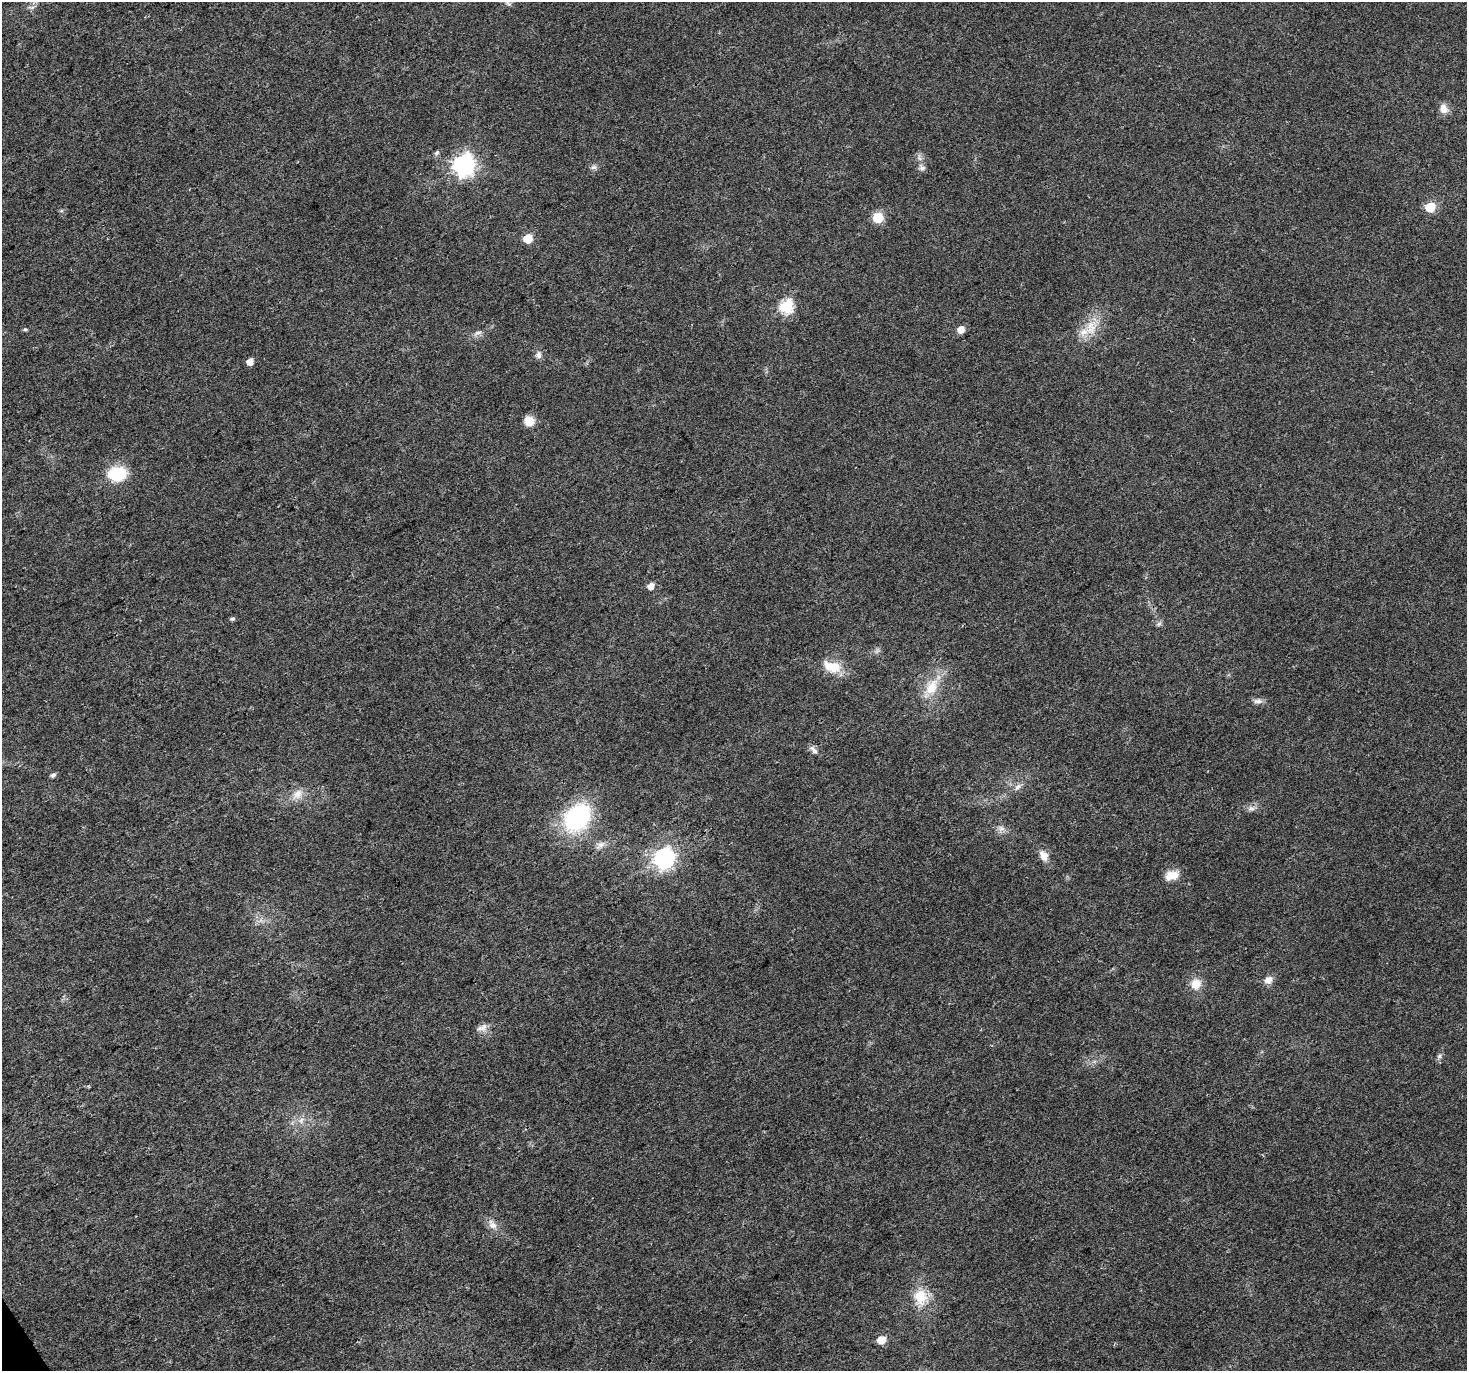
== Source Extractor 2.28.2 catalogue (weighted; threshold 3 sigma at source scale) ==
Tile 7 of 4 x 4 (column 3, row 2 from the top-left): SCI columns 2929-4393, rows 2852-4220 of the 5861 x 5766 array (HDU 1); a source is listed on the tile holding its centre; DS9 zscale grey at full resolution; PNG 1469 x 1373 px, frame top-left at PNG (2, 2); no overlay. Shown black and unused: <1% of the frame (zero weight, under 3 of 4 exposures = <1% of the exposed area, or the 3 px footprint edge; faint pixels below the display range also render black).
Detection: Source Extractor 2.28.2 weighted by HDU 2 'WHT'; one run over the whole footprint, this tile lists its part. Background 0.0257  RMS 0.0034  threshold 0.0154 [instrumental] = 3 sigma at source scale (4.5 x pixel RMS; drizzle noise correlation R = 1.50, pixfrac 1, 0.0396/0.0396 arcsec/px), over >= 5 px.
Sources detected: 45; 1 inside a brighter listed object's ellipse — not listed separately; the other 44 listed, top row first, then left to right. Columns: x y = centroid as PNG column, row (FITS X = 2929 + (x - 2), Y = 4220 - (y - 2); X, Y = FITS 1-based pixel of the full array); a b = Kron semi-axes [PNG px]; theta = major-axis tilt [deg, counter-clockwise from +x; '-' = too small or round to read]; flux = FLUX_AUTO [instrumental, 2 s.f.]
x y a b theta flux
508 3 12 4 -41 0.86
31 7 11 4 -8 0.87
1444 109 12 10 -73 2.8
437 153 6 5 - 0.91
464 165 8 8 - 170
594 167 8 6 13 1
922 168 8 7 - 1.2
1430 207 6 6 - 21
878 218 6 6 - 22
528 238 6 6 - 12
786 306 6 6 - 48
1091 327 24 15 77 7.5
25 329 6 4 -12 0.52
961 329 6 5 - 3.8
478 333 12 4 23 1.2
538 355 10 8 85 1.5
250 362 5 5 - 3.7
529 421 12 11 - 3.9
117 474 22 16 7 13
651 586 5 5 - 3
232 619 6 4 20 0.7
1159 624 8 6 22 0.76
832 667 24 13 -19 7.7
931 687 27 15 58 8.8
1258 701 13 7 4 1.5
813 750 14 6 -47 1.4
53 775 6 5 - 0.96
1018 787 12 6 47 1.5
297 794 17 11 45 3.7
1251 808 10 6 -3 1.4
578 817 30 23 49 39
1001 828 10 7 -23 1.6
601 845 12 7 31 1.8
1044 856 13 9 -62 3.2
664 858 8 7 - 170
1172 875 17 11 12 4.1
1268 980 11 8 32 2.4
1196 984 13 12 - 4.4
482 1028 15 9 14 2.1
1439 1056 7 5 48 0.81
301 1120 9 6 69 1.4
492 1225 16 9 -53 2.6
920 1297 22 18 -84 8.4
881 1340 5 5 - 6.8
Isophote crosses this tile's border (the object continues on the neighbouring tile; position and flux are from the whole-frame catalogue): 1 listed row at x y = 508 3